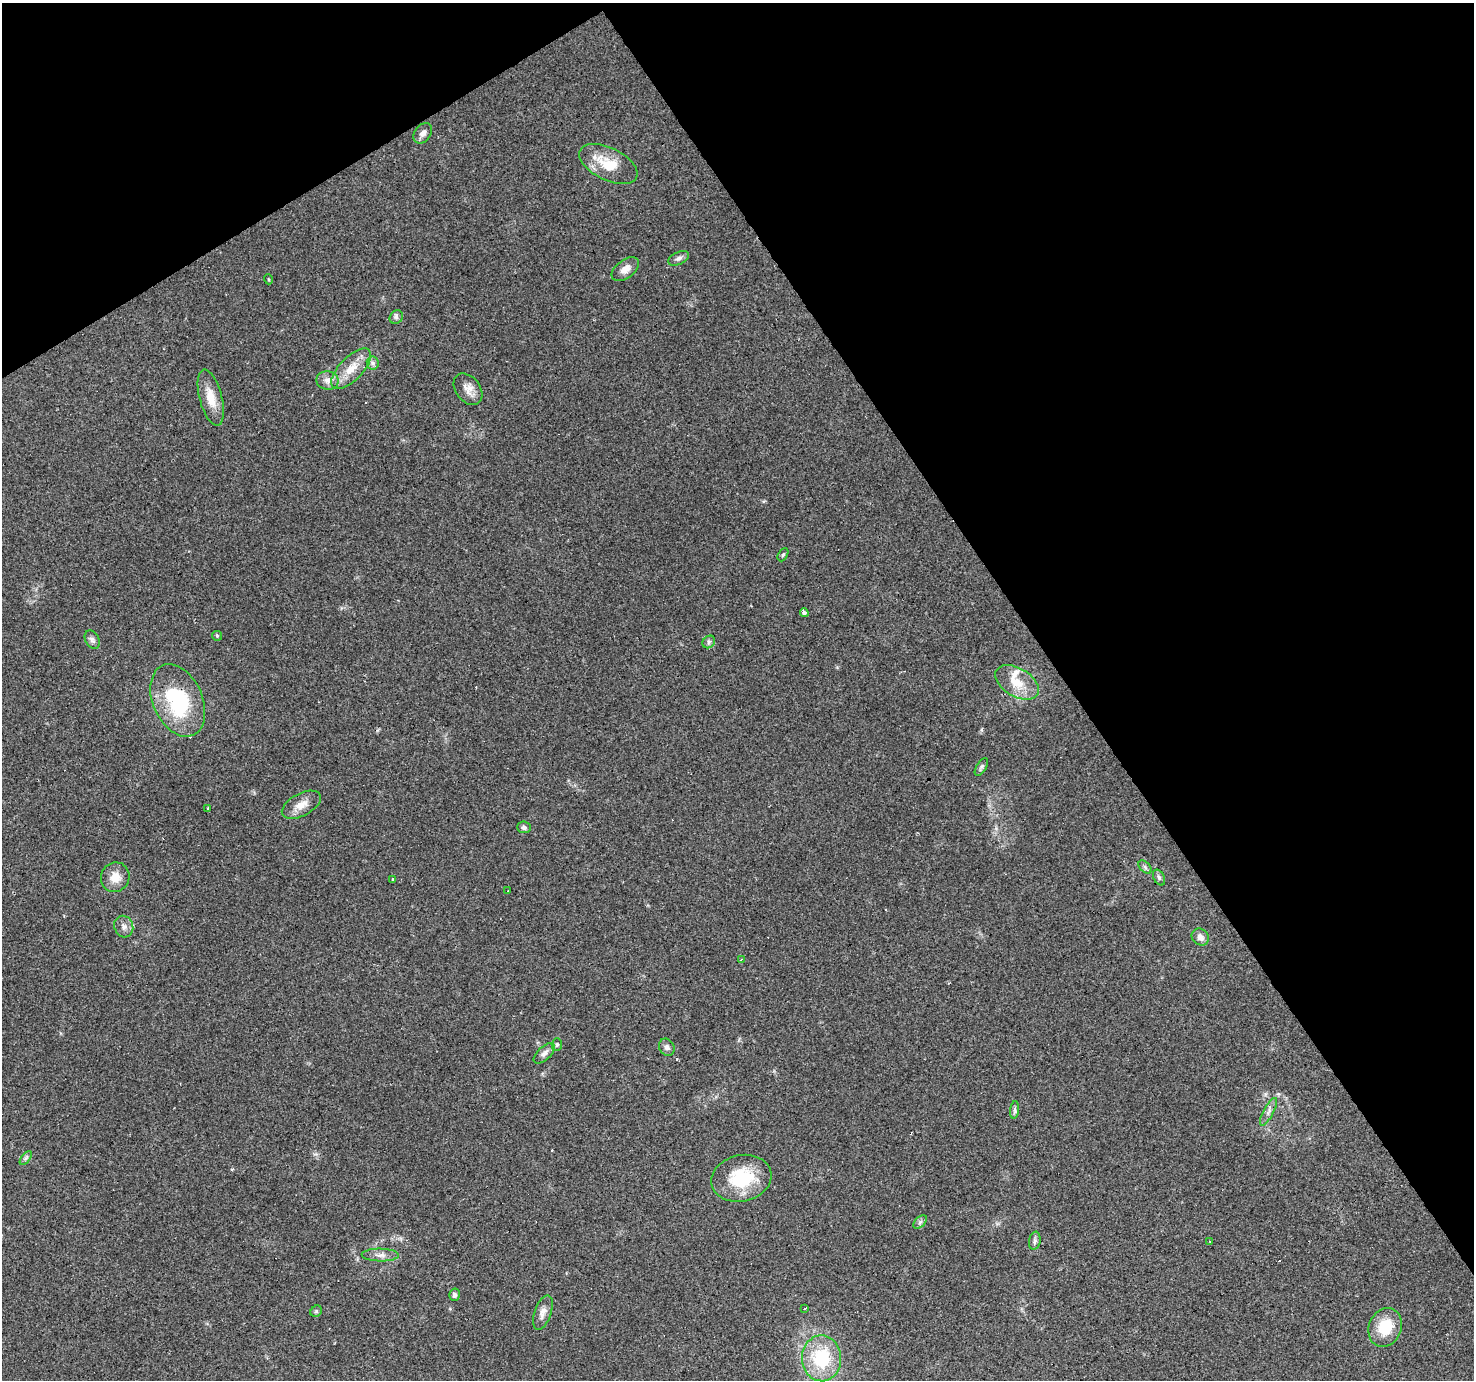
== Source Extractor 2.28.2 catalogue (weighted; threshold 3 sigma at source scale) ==
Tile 3 of 4 x 4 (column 3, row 1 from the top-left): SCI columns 2947-4418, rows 4313-5690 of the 5891 x 5804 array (HDU 1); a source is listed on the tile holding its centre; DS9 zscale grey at full resolution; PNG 1476 x 1382 px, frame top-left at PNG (2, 3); each listed source drawn as its Kron ellipse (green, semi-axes under 4 px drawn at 4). Shown black and unused: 33% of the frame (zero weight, under 2 of 3 exposures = <1% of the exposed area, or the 3 px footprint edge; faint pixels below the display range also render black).
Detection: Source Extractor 2.28.2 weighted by HDU 2 'WHT'; one run over the whole footprint, this tile lists its part. Background 0.0956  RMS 0.0068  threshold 0.0306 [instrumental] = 3 sigma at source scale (4.5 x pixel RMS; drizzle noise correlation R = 1.50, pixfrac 1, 0.0396/0.0396 arcsec/px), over >= 5 px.
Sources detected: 56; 8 cosmic-ray / hot-pixel residue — neither listed nor drawn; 1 inside a brighter listed object's ellipse — not listed separately; the other 47 listed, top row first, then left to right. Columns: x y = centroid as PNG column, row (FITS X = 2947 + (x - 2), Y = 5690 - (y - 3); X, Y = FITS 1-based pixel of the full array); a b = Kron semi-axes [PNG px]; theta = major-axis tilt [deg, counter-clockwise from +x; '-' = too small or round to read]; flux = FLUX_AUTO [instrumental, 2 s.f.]
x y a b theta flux
423 133 11 8 53 3.6
608 164 31 16 -26 20
679 258 11 6 25 2.3
625 269 16 9 36 5.6
268 279 5 3 - 0.62
396 317 7 6 - 1.9
373 363 6 6 - 2.1
351 369 26 11 46 13
327 381 11 9 -11 4.3
468 389 17 12 -52 6.6
211 398 29 11 -75 12
783 555 7 4 61 1.1
804 613 4 3 - 5.8
217 636 5 5 - 0.82
92 640 9 7 -62 2.3
709 642 7 5 47 1.6
1017 682 24 14 -30 15
178 700 38 24 -66 57
981 767 10 5 58 1.5
301 805 21 11 28 8
208 808 3 3 - 2.6
524 827 7 6 - 1.8
1145 867 8 4 -46 1.6
115 877 15 14 - 8.6
1159 878 8 5 -63 1.6
393 880 4 3 - 1
508 891 3 2 - 1.5
124 927 11 9 -68 3.6
1200 937 9 8 - 3.8
741 959 3 2 - 0.84
557 1045 6 5 - 1.2
667 1047 9 7 -58 2.5
544 1053 13 6 43 3.1
1015 1110 9 4 83 1.6
1269 1112 15 5 62 3.2
26 1158 8 4 52 1.5
741 1178 30 23 12 36
920 1222 8 5 45 1.6
1035 1241 9 5 80 2
1210 1241 2 2 - 0.7
380 1255 18 6 -1 4.4
454 1295 6 5 - 2
805 1308 3 3 - 1.1
316 1311 6 5 - 1.1
543 1312 18 8 71 5
1385 1327 20 16 66 20
822 1358 23 19 -88 39